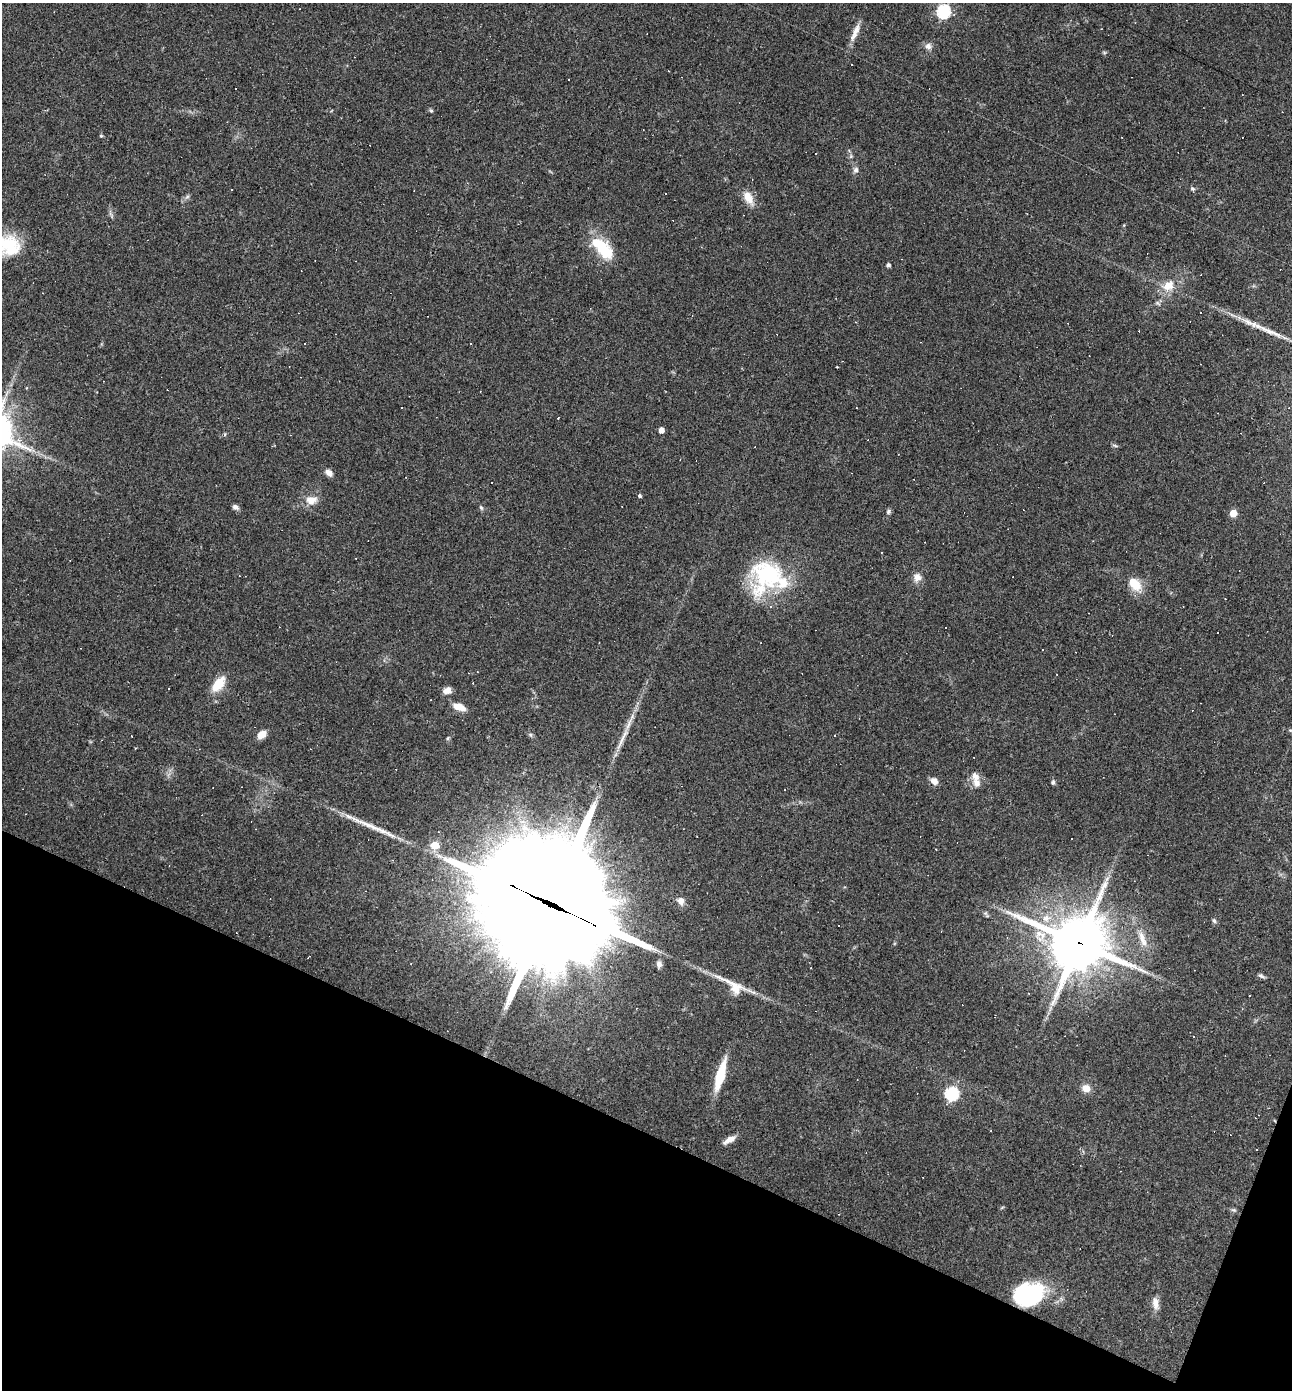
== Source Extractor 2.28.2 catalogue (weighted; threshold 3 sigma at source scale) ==
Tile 15 of 4 x 4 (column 3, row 4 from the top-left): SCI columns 2715-4004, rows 1-1388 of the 5563 x 5550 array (HDU 1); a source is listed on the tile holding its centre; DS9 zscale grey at full resolution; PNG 1294 x 1392 px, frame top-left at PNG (2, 3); no overlay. Shown black and unused: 20% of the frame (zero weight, under 2 of 3 exposures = <1% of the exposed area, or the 3 px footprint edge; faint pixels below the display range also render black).
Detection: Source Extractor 2.28.2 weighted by HDU 2 'WHT'; one run over the whole footprint, this tile lists its part. Background 0.082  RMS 0.0066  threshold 0.0296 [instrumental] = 3 sigma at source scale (4.5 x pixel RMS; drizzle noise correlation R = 1.50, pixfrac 1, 0.05/0.05 arcsec/px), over >= 5 px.
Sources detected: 118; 2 inside a brighter object's white glare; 42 cosmic-ray / hot-pixel residue — not listed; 7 inside a brighter listed object's ellipse — not listed separately; the other 67 listed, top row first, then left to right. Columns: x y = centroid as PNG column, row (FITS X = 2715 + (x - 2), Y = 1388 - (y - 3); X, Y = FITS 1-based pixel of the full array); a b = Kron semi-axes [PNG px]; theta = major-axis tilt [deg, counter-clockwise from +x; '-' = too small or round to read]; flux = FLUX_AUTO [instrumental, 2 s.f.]
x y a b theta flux
943 11 6 6 - 96
855 32 27 7 66 6.5
928 46 9 8 - 3
1104 52 6 4 -19 0.83
431 111 5 5 - 0.92
101 136 5 4 - 0.77
856 170 7 6 - 2.1
1192 189 6 5 - 1.2
665 193 2 2 - 0.45
187 197 7 4 19 1.2
748 198 20 10 -61 8
8 245 31 22 -16 29
603 248 33 16 -46 26
888 265 4 4 - 1.8
1168 286 20 14 45 11
1269 331 44 6 -22 12
304 343 3 3 - 0.94
471 343 3 2 - 0.66
837 367 3 2 - 0.53
558 418 3 2 - 0.52
661 430 4 4 - 4.9
1115 445 8 3 -19 0.93
329 473 10 7 -40 3.1
639 496 3 3 - 3.1
311 500 14 11 9 7.6
235 507 8 6 -31 2
481 508 7 5 -68 1.1
888 511 7 6 - 1.4
1233 513 5 5 - 13
881 553 3 2 - 0.99
767 575 46 36 49 68
917 577 11 10 - 4.4
1135 584 16 10 -50 14
218 684 19 10 51 13
447 691 9 7 6 4.2
459 707 15 7 -20 6.8
262 734 9 7 39 6.5
531 735 6 4 -71 0.99
835 736 3 2 - 0.49
448 738 6 4 70 0.82
621 741 32 5 66 7.6
934 781 10 7 -42 4
1053 782 7 5 80 1.1
977 783 12 10 -65 4.9
379 830 39 7 -25 11
1071 838 3 3 - 0.88
435 845 6 5 - 19
1107 879 7 4 70 1.7
681 901 10 9 - 4.1
549 903 73 42 -26 19000
986 914 12 3 -50 1.2
1046 918 11 11 - 7
1214 921 6 5 - 1.3
1142 939 26 8 -70 8.9
1079 943 21 19 -29 3100
308 957 4 2 - 0.52
659 964 8 6 -82 2.5
1261 976 9 4 -29 1.5
735 987 30 16 -36 12
720 1075 35 8 74 22
1086 1088 9 8 - 5.9
952 1094 6 6 - 91
729 1140 14 6 29 5.2
1256 1149 3 2 - 0.8
1234 1210 7 5 -10 1.1
1027 1294 38 18 35 46
1155 1303 16 7 -79 5.4
Overlapping masked pixels (flux is a lower limit): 2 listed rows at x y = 549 903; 1079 943
Isophote crosses this tile's border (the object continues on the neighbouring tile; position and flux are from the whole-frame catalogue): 1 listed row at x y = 8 245